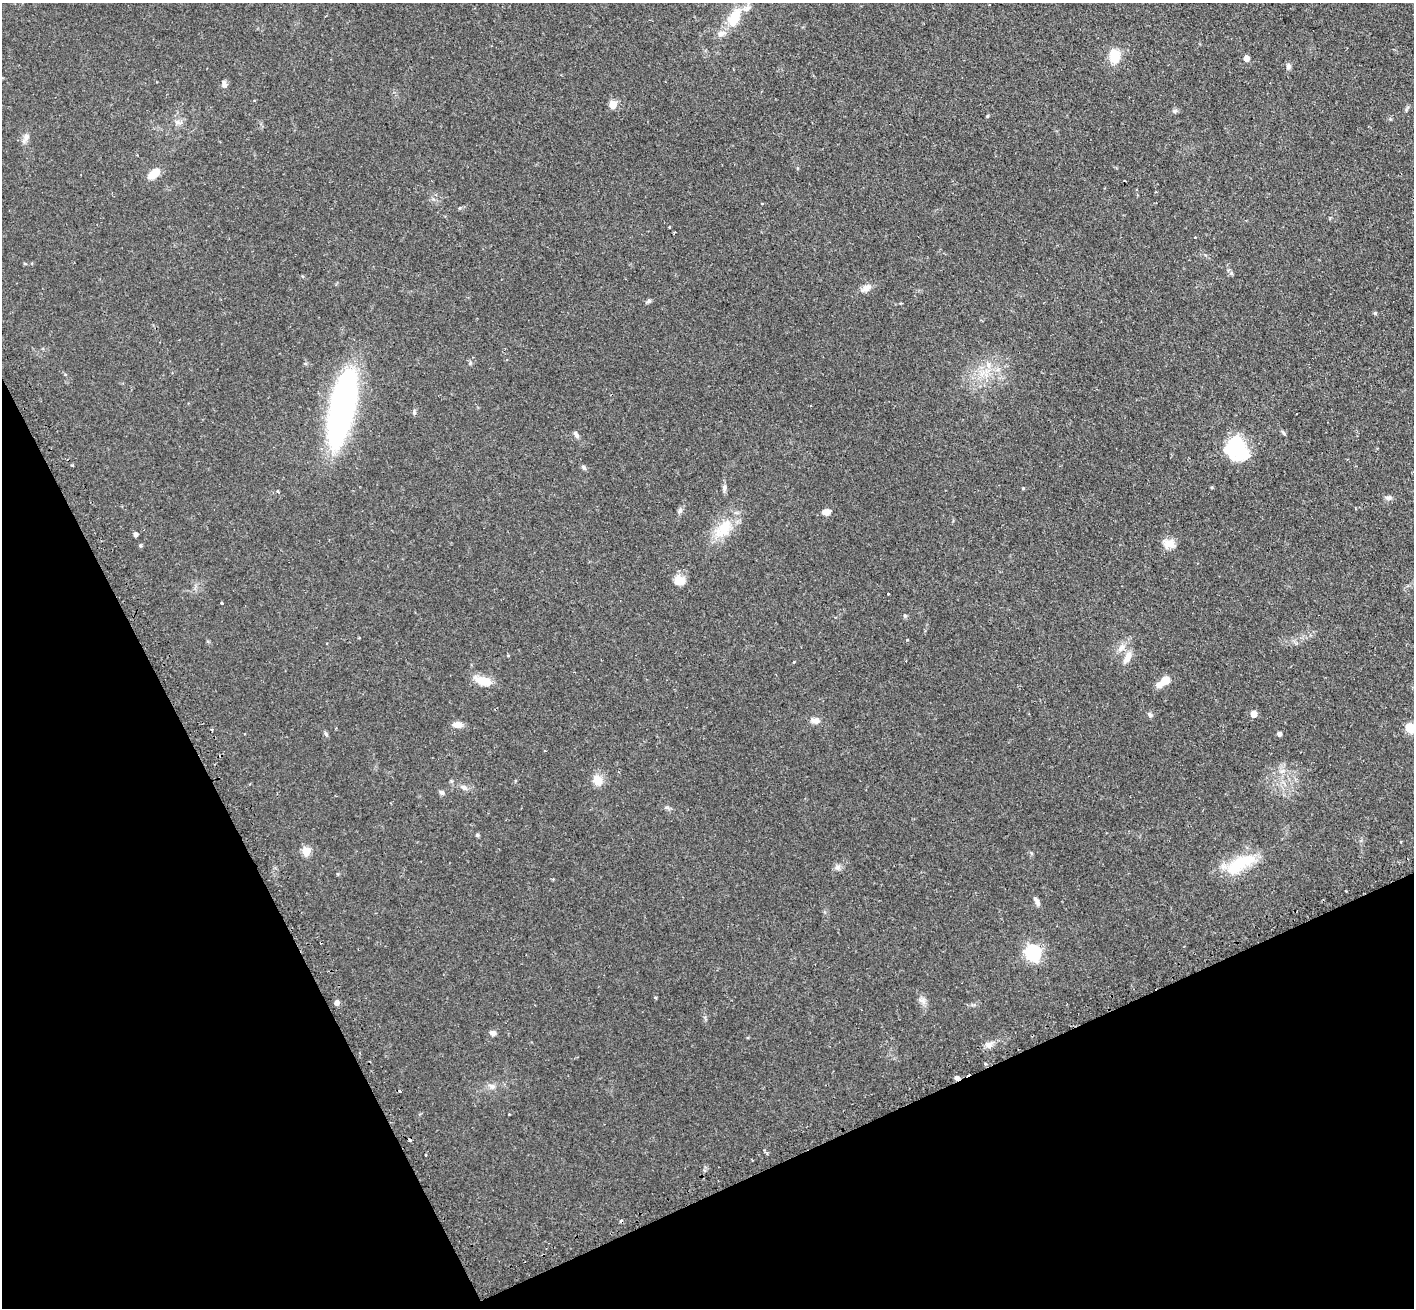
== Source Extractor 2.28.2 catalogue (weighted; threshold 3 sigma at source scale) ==
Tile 14 of 4 x 4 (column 2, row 4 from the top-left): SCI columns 1455-2866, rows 182-1487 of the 5734 x 5719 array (HDU 1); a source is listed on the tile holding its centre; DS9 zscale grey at full resolution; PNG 1416 x 1310 px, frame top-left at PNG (2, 3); no overlay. Shown black and unused: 23% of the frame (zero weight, under 2 of 3 exposures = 4% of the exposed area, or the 3 px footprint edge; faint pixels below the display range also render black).
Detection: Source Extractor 2.28.2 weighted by HDU 2 'WHT'; one run over the whole footprint, this tile lists its part. Background 0.12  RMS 0.0059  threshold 0.0263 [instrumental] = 3 sigma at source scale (4.5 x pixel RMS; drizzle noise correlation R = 1.50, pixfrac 1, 0.05/0.05 arcsec/px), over >= 5 px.
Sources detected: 80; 5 cosmic-ray / hot-pixel residue — not listed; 2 inside a brighter listed object's ellipse — not listed separately; the other 73 listed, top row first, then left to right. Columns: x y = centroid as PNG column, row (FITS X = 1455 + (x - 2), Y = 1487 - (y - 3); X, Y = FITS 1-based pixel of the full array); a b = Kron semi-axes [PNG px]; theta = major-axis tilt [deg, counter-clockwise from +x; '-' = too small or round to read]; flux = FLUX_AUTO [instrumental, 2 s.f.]
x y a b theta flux
734 18 18 11 68 17
721 33 14 8 21 3.8
1114 56 18 12 -85 11
1246 58 5 5 - 4.8
1288 66 8 6 87 1.8
224 84 10 6 -79 1.9
613 104 5 5 - 14
1175 111 7 6 - 1.3
987 116 6 3 71 0.58
1390 119 5 4 - 0.64
178 122 12 6 -9 2.2
26 138 15 7 64 3
154 174 13 8 39 7.9
762 204 3 2 - 0.45
669 227 3 2 - 0.79
675 232 3 3 - 0.54
1195 237 3 3 - 0.64
25 264 5 3 - 0.55
866 288 14 9 24 3.5
649 301 7 5 37 1
1375 313 5 4 - 0.81
988 364 10 6 -65 2.8
342 407 64 18 77 230
414 412 7 4 -81 1.1
1283 433 9 3 -50 0.93
576 434 10 5 -55 1.6
1237 449 27 23 -54 31
72 465 3 3 - 0.7
584 467 8 5 -49 1.2
724 488 11 6 -87 1.7
1388 498 9 7 -5 1.8
680 511 9 6 64 1.5
826 512 10 7 20 3.3
723 528 30 16 55 17
135 534 4 4 - 2
1169 543 16 11 -6 5.4
140 545 5 3 - 0.66
679 580 14 11 -18 5.9
888 594 3 2 - 0.57
222 603 3 3 - 1.1
905 616 5 5 - 0.82
907 640 3 3 - 0.62
1121 647 13 9 45 4.3
1127 658 16 7 63 5.2
1165 680 8 7 - 6.5
483 681 23 10 -17 9.1
1254 714 5 5 - 7
1150 715 8 5 -40 1.3
815 721 12 8 -2 3.2
457 725 11 7 0 4.1
1410 728 12 9 -48 7.9
326 734 7 4 -53 1
1279 734 4 4 - 2.2
598 780 15 11 -65 6.6
463 787 11 6 -28 2.1
441 792 7 5 -44 1.3
477 835 5 5 - 0.94
306 851 5 5 - 20
1240 864 45 16 29 24
838 867 9 7 21 2
1346 891 3 2 - 0.54
1037 902 10 6 -63 1.9
1033 953 7 6 - 140
655 997 4 4 - 0.59
922 1001 13 5 -28 2.1
337 1002 6 5 - 2.3
493 1033 8 7 - 2
748 1037 3 3 - 0.67
989 1045 10 9 - 3.1
957 1078 7 5 -25 1.4
492 1086 10 6 -17 2.4
509 1114 3 3 - 0.6
425 1155 3 2 - 0.72
Overlapping masked pixels (flux is a lower limit): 1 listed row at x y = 957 1078
Isophote crosses this tile's border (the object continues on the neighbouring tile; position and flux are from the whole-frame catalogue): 2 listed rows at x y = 734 18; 1410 728
Unlisted compact peaks at least as high as the median listed source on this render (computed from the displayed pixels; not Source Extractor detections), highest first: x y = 1023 488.